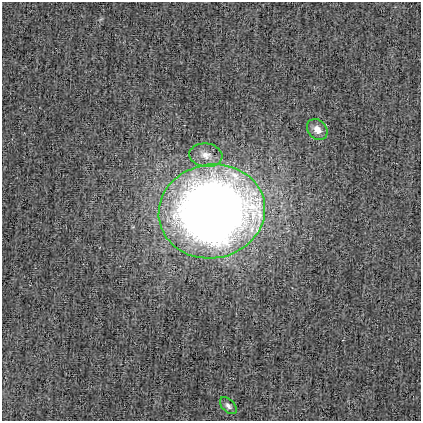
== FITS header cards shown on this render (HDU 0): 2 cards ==
NAXIS1  =                  419
NAXIS2  =                  419

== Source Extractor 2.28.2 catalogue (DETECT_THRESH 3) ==
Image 419 x 419 px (HDU 0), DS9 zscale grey, 1 PNG px = 1 image px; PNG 423 x 423 px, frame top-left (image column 1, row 419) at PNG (2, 2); each listed source drawn as its Kron ellipse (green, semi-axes under 4 px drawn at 4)
Background -6.67e-04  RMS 0.027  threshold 0.0818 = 3 sigma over >= 5 px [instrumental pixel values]
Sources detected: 4; all 4 listed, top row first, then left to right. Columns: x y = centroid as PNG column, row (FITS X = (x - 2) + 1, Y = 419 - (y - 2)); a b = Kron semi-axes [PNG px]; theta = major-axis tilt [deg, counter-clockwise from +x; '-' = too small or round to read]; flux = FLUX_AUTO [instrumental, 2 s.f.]
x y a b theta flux
317 130 11 9 -49 16
206 155 16 11 -7 20
212 211 53 47 10 2200
228 406 10 6 -46 7.3